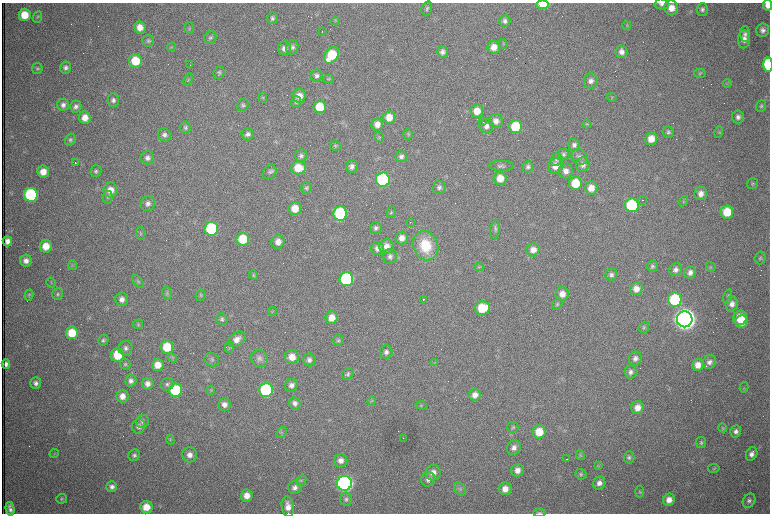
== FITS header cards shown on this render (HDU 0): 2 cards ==
NAXIS1  =                 1536 /fastest changing axis
NAXIS2  =                 1023 /next to fastest changing axis

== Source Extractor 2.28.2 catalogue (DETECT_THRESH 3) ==
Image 1536 x 1023 px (HDU 0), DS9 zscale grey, zoomed out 1/2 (1 PNG px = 2 x 2 image px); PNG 772 x 516 px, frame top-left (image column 1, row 1022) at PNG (2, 3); each listed source drawn as its Kron ellipse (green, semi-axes under 4 px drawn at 4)
Background 988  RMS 15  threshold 45.6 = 3 sigma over >= 5 px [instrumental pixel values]
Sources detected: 310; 73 cannot appear on this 1/2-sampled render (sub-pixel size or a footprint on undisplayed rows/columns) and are neither listed nor drawn; the other 237 listed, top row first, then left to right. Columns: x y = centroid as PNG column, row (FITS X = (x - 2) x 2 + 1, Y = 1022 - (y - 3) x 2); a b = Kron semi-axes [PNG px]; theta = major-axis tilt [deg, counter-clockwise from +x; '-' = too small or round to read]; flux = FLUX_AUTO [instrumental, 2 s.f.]
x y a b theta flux
543 4 6 4 0 1.1e+05
662 4 7 5 -3 1.2e+04
767 5 5 4 - 2.3e+04
427 8 7 5 71 7.4e+03
671 8 7 7 - 3.6e+04
702 10 6 5 - 9.2e+03
25 15 6 6 - 6.7e+04
37 17 6 4 67 5.0e+03
272 18 6 5 - 7.9e+03
335 21 4 2 - 2.5e+03
505 21 6 5 - 1.1e+04
627 26 4 4 - 3.5e+03
140 27 6 5 - 3.2e+04
189 28 6 5 - 4.8e+03
763 30 6 6 - 1.3e+04
322 31 2 1 - 1.5e+03
745 34 7 5 -85 1.0e+04
210 37 6 6 - 7.0e+03
744 39 9 6 84 2.6e+04
148 41 6 5 - 6.6e+03
503 44 5 4 - 3.6e+03
171 47 4 2 - 3.4e+03
292 47 7 6 - 1.0e+04
494 47 6 6 - 3.0e+04
284 48 7 6 - 2.0e+04
443 52 6 5 - 1.5e+04
621 52 6 6 - 1.7e+04
332 55 9 6 53 1.3e+05
135 61 7 6 - 9.3e+04
768 64 7 4 -87 2.3e+05
190 65 2 1 - 9.8e+04
65 68 6 5 - 1.1e+04
37 69 5 5 - 5.3e+03
219 73 6 5 - 6.7e+03
700 73 6 4 1 4.4e+03
317 76 6 6 - 1.0e+04
188 79 6 3 67 4.3e+03
329 79 5 3 - 3.2e+03
591 81 8 7 - 1.6e+04
727 83 4 2 - 2.1e+03
299 96 7 6 - 3.4e+04
263 97 5 4 - 3.7e+03
612 97 5 2 - 2.5e+03
113 100 6 6 - 1.1e+04
296 102 6 5 - 5.9e+03
63 105 6 6 - 1.3e+04
243 105 6 5 - 6.8e+03
761 106 6 5 - 6.2e+03
76 107 6 5 - 1.2e+04
320 107 6 6 - 9.5e+04
477 111 6 6 - 4.2e+04
389 117 6 6 - 4.4e+04
738 117 6 6 - 1.3e+04
85 118 6 6 - 3.1e+04
496 121 7 6 - 1.8e+04
483 122 2 2 - 1.8e+03
586 124 4 4 - 3.1e+03
377 125 6 6 - 2.4e+04
486 126 7 7 - 1.7e+04
185 127 6 5 - 7.7e+03
515 127 6 6 - 1.4e+05
668 132 6 5 - 7.1e+03
719 132 6 3 75 3.4e+03
248 134 6 6 - 1.0e+04
408 134 5 5 - 4.5e+03
164 135 6 6 - 1.2e+04
379 137 5 4 - 3.6e+03
651 139 6 6 - 4.3e+04
70 140 6 5 - 7.0e+03
574 145 6 5 - 1.0e+04
335 146 6 5 - 5.6e+03
564 154 6 6 - 7.4e+03
301 155 6 5 - 8.9e+03
401 156 6 6 - 1.1e+04
580 157 9 7 -37 1.3e+04
147 158 6 6 - 1.3e+04
557 160 7 5 65 7.6e+03
75 163 2 1 - 3.2e+03
583 165 7 6 - 1.6e+04
352 166 6 6 - 1.4e+04
501 166 12 5 0 9.9e+03
555 166 7 7 - 3.4e+04
528 167 6 5 - 9.1e+03
298 168 7 6 - 7.3e+04
96 171 6 5 - 6.8e+03
566 171 7 7 - 2.0e+04
43 172 6 6 - 3.7e+04
270 172 8 6 54 9.8e+03
500 178 6 6 - 4.4e+04
383 180 7 7 - 4.9e+05
575 183 6 6 - 8.7e+04
753 184 6 5 - 5.4e+03
439 187 7 6 - 1.1e+04
306 188 5 5 - 6.3e+03
591 188 7 6 - 3.6e+04
110 190 7 7 - 3.7e+04
701 194 7 6 - 2.1e+04
31 195 7 7 - 3.8e+05
108 197 6 5 - 6.2e+03
643 200 2 1 - 1.3e+03
683 201 6 4 52 4.4e+03
148 203 8 7 - 1.6e+04
632 205 7 7 - 2.6e+05
295 209 6 6 - 4.9e+04
391 212 5 4 - 3.9e+03
727 212 7 6 - 8.5e+04
340 213 7 6 - 2.8e+05
410 222 2 2 - 3.8e+03
376 228 6 5 - 9.3e+03
211 229 7 6 - 2.9e+05
495 230 9 5 84 9.1e+03
140 233 6 4 -80 4.8e+03
402 238 6 6 - 2.6e+04
243 239 6 6 - 1.1e+05
7 241 5 5 - 1.7e+04
278 242 7 6 - 2.5e+04
46 246 6 6 - 5.1e+04
386 246 7 7 - 2.5e+04
426 246 15 12 -70 1.2e+05
378 248 6 6 - 2.0e+04
533 250 6 6 - 2.4e+04
390 256 7 7 - 1.2e+04
760 258 6 5 - 6.9e+03
26 261 6 6 - 1.8e+04
72 265 5 3 - 3.5e+03
652 266 6 5 - 7.8e+03
479 267 4 3 - 2.9e+03
711 267 5 4 - 4.4e+03
676 270 6 6 - 1.4e+04
690 272 6 5 - 1.6e+04
254 275 5 4 - 4.0e+03
611 275 6 6 - 1.0e+04
346 279 7 7 - 4.5e+05
138 282 7 4 -52 5.6e+03
51 283 5 2 - 2.3e+03
636 289 6 6 - 2.9e+04
167 293 6 5 - 6.4e+03
58 294 6 5 - 6.0e+03
562 294 7 6 - 2.7e+04
29 295 5 4 - 4.3e+03
201 295 6 5 - 5.0e+03
728 296 7 4 75 6.4e+03
122 299 7 6 - 1.9e+04
423 299 2 1 - 5.3e+03
675 300 7 7 - 2.8e+05
557 304 6 5 - 5.8e+03
732 304 7 6 - 1.8e+04
482 308 7 6 - 1.2e+05
273 311 4 2 - 2.7e+03
332 318 6 6 - 3.9e+04
740 318 7 6 - 8.1e+04
222 319 6 5 - 7.9e+03
685 319 8 8 - 4.7e+06
742 322 6 6 - 5.7e+04
138 324 5 4 - 4.4e+03
644 327 6 5 - 5.2e+03
72 333 6 6 - 8.4e+04
237 339 9 6 36 2.4e+04
103 340 6 5 - 6.4e+03
338 340 6 5 - 5.8e+03
167 347 6 6 - 9.5e+04
229 347 6 4 79 4.3e+03
125 348 7 7 - 1.1e+04
386 352 6 6 - 1.3e+04
117 355 7 6 - 9.8e+04
292 357 7 7 - 4.0e+04
172 358 5 4 - 3.7e+03
259 358 9 8 - 1.4e+04
635 358 7 6 - 1.4e+04
212 360 8 6 -29 8.8e+03
309 360 6 6 - 1.3e+04
709 362 7 6 - 1.3e+04
435 363 3 2 - 2.5e+03
6 364 5 4 - 1.2e+04
125 364 5 5 - 5.2e+03
158 365 6 6 - 3.9e+04
698 365 6 5 - 3.0e+04
630 372 6 6 - 1.2e+04
348 374 6 5 - 7.7e+03
131 381 6 5 - 1.3e+04
36 383 6 5 - 1.2e+04
148 384 6 5 - 1.8e+04
167 384 7 6 - 9.1e+03
291 385 6 6 - 1.4e+04
744 387 5 3 - 3.2e+03
175 390 6 6 - 2.0e+05
210 390 4 4 - 3.7e+03
266 390 7 7 - 3.7e+05
475 395 6 6 - 2.3e+04
122 396 6 6 - 2.6e+04
372 401 4 4 - 4.1e+03
295 403 6 5 - 1.3e+04
224 405 6 6 - 2.0e+04
421 405 5 4 - 3.5e+03
638 408 6 6 - 3.1e+04
142 421 7 6 - 1.0e+04
139 426 7 6 - 1.5e+04
513 427 6 5 - 5.8e+03
723 428 4 4 - 3.4e+03
736 431 6 5 - 1.3e+04
281 432 6 4 56 5.2e+03
539 432 6 6 - 7.1e+04
403 438 2 1 - 8.1e+02
170 440 5 3 - 3.0e+03
701 442 5 5 - 6.5e+03
514 448 7 6 - 1.6e+04
54 454 4 2 - 2.0e+03
752 454 7 5 64 1.6e+04
134 455 6 5 - 8.1e+03
190 455 7 7 - 2.1e+04
580 455 5 3 - 3.9e+03
629 457 6 5 - 7.2e+03
567 459 3 1 - 3.3e+03
341 461 6 6 - 2.1e+04
599 466 4 3 - 3.0e+03
714 468 6 3 11 3.6e+03
517 470 6 6 - 2.5e+04
433 473 8 7 - 2.7e+04
581 474 6 5 - 5.9e+03
428 480 7 6 - 1.4e+04
301 481 5 4 - 4.8e+03
345 483 7 7 - 1.6e+06
599 483 6 6 - 1.8e+04
112 487 5 5 - 1.2e+04
295 488 6 6 - 1.2e+04
460 489 7 5 -51 8.5e+03
505 489 6 6 - 2.9e+04
640 492 6 4 87 4.4e+03
247 496 6 6 - 3.0e+04
62 499 5 5 - 5.1e+03
346 499 6 6 - 8.6e+03
669 500 6 5 - 2.8e+04
749 501 7 5 57 1.0e+04
288 506 10 6 -80 2.9e+04
146 507 6 6 - 4.9e+04
10 509 7 4 -78 1.4e+04
539 513 6 3 -2 4.0e+03
At the frame edge (FLAGS 8, measured only in part): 5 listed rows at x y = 543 4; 662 4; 767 5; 768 64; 539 513
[73 sub-pixel or undisplayed-footprint detections neither listed nor drawn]